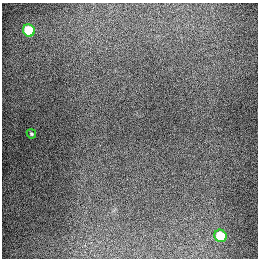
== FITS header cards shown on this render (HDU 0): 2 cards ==
NAXIS1  =                  256
NAXIS2  =                  256

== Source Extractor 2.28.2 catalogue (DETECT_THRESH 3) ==
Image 256 x 256 px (HDU 0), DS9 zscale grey, 1 PNG px = 1 image px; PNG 260 x 260 px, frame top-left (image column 1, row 256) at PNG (2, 3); each listed source drawn as its Kron ellipse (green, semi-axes under 4 px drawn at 4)
Background 1270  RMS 26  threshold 78.9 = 3 sigma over >= 5 px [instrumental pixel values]
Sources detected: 3; all 3 listed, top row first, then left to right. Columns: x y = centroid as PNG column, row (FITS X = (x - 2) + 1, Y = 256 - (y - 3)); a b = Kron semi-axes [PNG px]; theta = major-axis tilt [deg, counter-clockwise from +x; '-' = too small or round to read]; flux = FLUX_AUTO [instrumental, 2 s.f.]
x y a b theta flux
29 30 6 5 - 94000
31 134 5 4 - 2200
220 236 6 6 - 73000